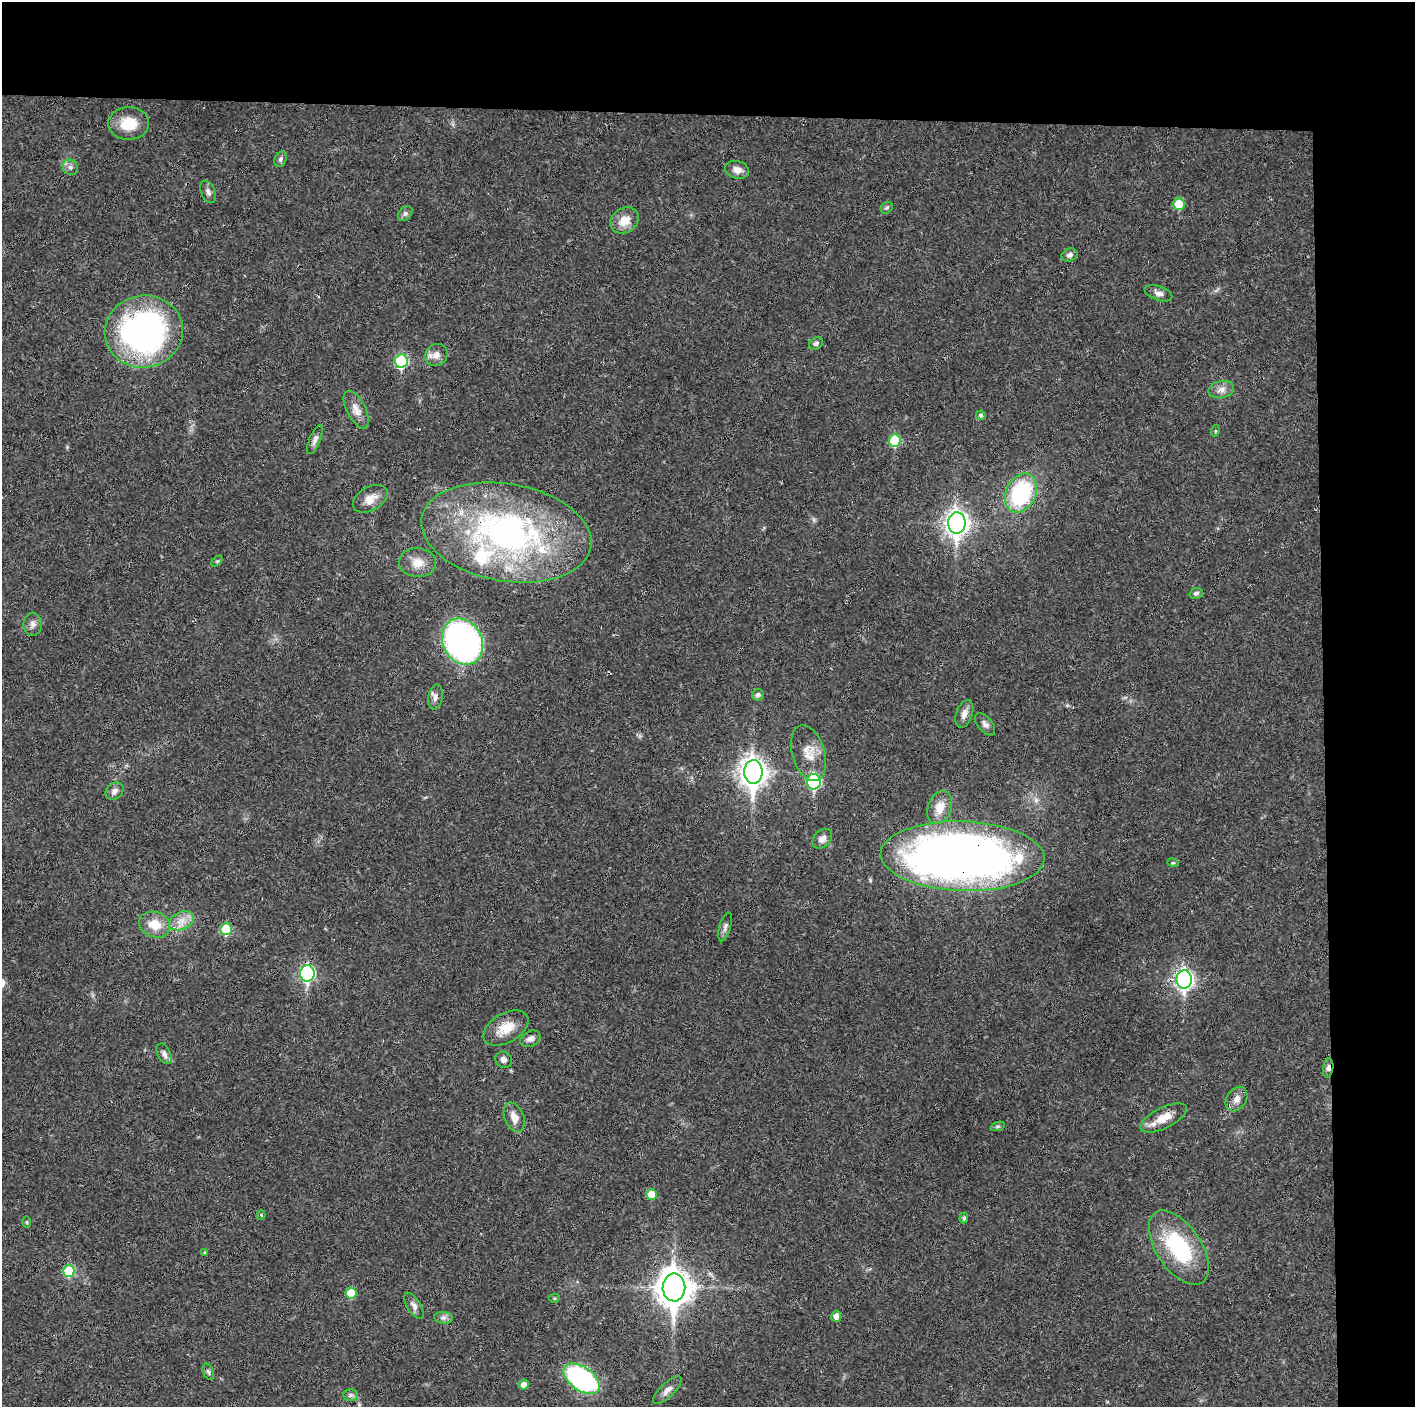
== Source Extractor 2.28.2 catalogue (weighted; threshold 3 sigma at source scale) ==
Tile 3 of 3 x 3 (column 3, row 1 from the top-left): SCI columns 2827-4239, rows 2811-4215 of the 4239 x 4216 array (HDU 1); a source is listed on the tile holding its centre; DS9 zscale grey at full resolution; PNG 1417 x 1409 px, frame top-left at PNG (2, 2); each listed source drawn as its Kron ellipse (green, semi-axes under 4 px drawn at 4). Shown black and unused: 14% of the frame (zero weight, under 3 of 4 exposures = <1% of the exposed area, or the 3 px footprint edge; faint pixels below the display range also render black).
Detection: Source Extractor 2.28.2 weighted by HDU 2 'WHT'; one run over the whole footprint, this tile lists its part. Background 0.0269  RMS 0.0024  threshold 0.0106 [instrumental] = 3 sigma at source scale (4.5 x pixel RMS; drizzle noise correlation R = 1.50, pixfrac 1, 0.05/0.05 arcsec/px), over >= 5 px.
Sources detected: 78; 3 inside a brighter listed object's ellipse — not listed separately; the other 75 listed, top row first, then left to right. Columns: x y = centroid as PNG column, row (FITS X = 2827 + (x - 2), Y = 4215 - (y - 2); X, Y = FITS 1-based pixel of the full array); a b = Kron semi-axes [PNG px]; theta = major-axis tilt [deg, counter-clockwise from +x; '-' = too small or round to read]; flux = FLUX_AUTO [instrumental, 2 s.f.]
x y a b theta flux
129 123 20 16 0 5.5
281 159 8 5 64 0.57
70 167 8 7 - 0.85
737 170 12 8 -14 1.7
208 192 12 7 -67 0.93
1179 204 6 6 - 5
887 208 6 5 - 0.43
405 213 8 6 48 0.64
624 220 15 12 34 3.5
1069 255 8 6 22 0.82
1158 293 14 7 -19 1.2
144 331 39 36 10 71
816 343 7 5 30 0.67
436 355 11 10 - 1.9
401 361 7 6 - 18
1221 390 13 8 13 1.5
356 410 21 9 -63 2.3
981 415 5 4 - 0.58
1215 431 5 3 - 0.24
315 440 15 5 68 1
895 440 6 6 - 9.7
1021 493 20 15 64 22
370 499 19 12 30 2.7
957 523 10 8 88 160
506 533 86 48 -10 80
217 561 6 4 44 0.31
418 563 18 14 -2 3.3
1196 593 7 5 17 0.61
33 624 11 9 -90 1.2
462 641 24 19 -61 75
758 695 6 5 - 0.77
435 697 12 7 80 1.1
964 714 14 8 70 1.6
985 724 13 7 -50 1
808 753 29 16 -73 4.3
753 772 12 9 -89 240
814 782 8 7 - 27
114 791 10 7 43 1
940 807 17 11 70 3.2
822 839 11 8 43 1.5
962 856 82 35 -2 210
1173 863 6 3 -17 0.27
181 921 13 8 24 2.4
155 925 16 12 -19 4.3
725 927 15 5 74 0.9
226 929 6 5 - 8.6
307 973 8 7 - 43
1184 979 9 7 88 80
506 1028 24 14 30 4.7
530 1039 11 7 26 1.1
164 1054 11 6 -63 1.1
504 1060 9 7 -33 0.92
1328 1068 10 5 83 0.77
1236 1099 13 9 56 1.7
514 1117 15 9 -67 2.1
1164 1118 25 10 27 3.7
998 1126 8 3 19 0.37
651 1194 5 5 - 3.7
261 1215 4 4 - 0.22
964 1218 5 4 - 0.58
27 1222 5 3 - 0.27
1179 1247 42 22 -56 20
205 1252 4 4 - 0.26
69 1271 6 5 - 9.7
674 1287 14 11 90 390
351 1293 5 5 - 6.6
555 1298 5 4 - 0.29
414 1306 15 6 -57 1.1
836 1316 5 5 - 1.5
444 1318 9 6 -5 0.81
208 1372 8 5 -68 0.52
582 1379 20 12 -35 38
524 1385 5 5 - 1.6
667 1390 19 7 44 1.4
351 1395 7 6 - 0.63
Overlapping masked pixels (flux is a lower limit): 3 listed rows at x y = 506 533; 962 856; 1328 1068